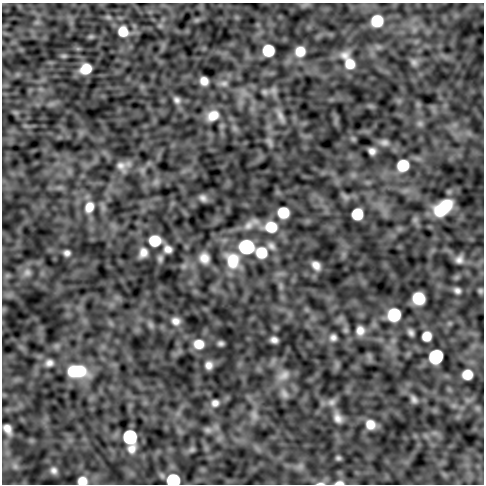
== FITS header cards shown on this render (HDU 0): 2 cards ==
NAXIS1  =                  482
NAXIS2  =                  482

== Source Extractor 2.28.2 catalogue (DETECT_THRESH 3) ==
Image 482 x 482 px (HDU 0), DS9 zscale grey, 1 PNG px = 1 image px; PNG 486 x 486 px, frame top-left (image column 1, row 482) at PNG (2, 3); no overlay
Background -1.25e-05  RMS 4.8e-04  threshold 0.00143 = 3 sigma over >= 5 px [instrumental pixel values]
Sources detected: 82; all 82 listed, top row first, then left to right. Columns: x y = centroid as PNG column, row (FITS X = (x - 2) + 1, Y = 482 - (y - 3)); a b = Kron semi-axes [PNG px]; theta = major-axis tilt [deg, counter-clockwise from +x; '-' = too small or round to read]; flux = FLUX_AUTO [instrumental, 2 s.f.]
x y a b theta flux
377 21 10 10 - 1.1
123 31 11 10 - 0.51
91 37 7 4 0 0.055
268 50 9 8 - 1.2
300 51 11 10 - 0.53
345 55 13 11 19 0.25
64 56 7 5 19 0.054
414 62 10 8 -45 0.12
350 64 13 11 -63 0.52
86 69 9 8 - 0.64
204 81 7 7 - 0.27
224 83 12 8 2 0.14
273 90 9 9 - 0.13
264 92 8 8 - 0.09
177 100 10 7 -56 0.13
213 116 14 11 27 0.47
280 116 20 7 -67 0.22
420 123 8 6 -90 0.096
270 142 13 6 -64 0.11
384 142 11 8 1 0.13
372 151 6 6 - 0.15
403 165 9 9 - 1.1
121 166 14 11 -45 0.23
203 198 8 7 - 0.14
89 207 14 11 70 0.41
443 208 17 10 39 1.5
283 212 9 8 - 0.89
357 214 9 8 - 1
249 225 17 10 42 0.28
271 227 14 12 -8 0.86
155 241 9 8 - 0.85
271 246 12 8 -51 0.16
246 247 10 9 - 3.1
168 249 7 6 - 0.19
67 253 6 5 - 0.12
143 253 8 7 - 0.23
261 253 11 11 - 0.83
160 258 10 7 83 0.086
204 258 10 9 - 0.32
233 260 20 16 -76 0.99
459 260 8 7 - 0.16
316 265 9 6 -50 0.24
27 272 11 9 39 0.17
281 286 7 5 -90 0.078
457 290 6 5 - 0.11
480 291 6 6 - 0.056
418 298 10 9 - 1
394 315 10 9 - 1.3
176 321 10 9 - 0.21
151 325 10 6 -49 0.097
360 330 10 9 - 0.26
411 332 6 5 - 0.1
427 336 8 7 - 0.45
333 337 8 7 - 0.14
274 340 7 5 -15 0.15
221 343 5 4 - 0.085
199 344 11 10 - 0.47
436 357 10 9 - 2.7
49 363 10 9 - 0.17
209 365 7 6 - 0.2
77 371 19 11 -1 1.6
467 374 8 8 - 0.56
284 375 18 11 31 0.31
284 394 14 8 -51 0.17
414 399 9 5 -64 0.12
332 402 11 9 29 0.18
215 403 9 8 - 0.17
254 415 13 8 -76 0.19
338 418 13 9 -56 0.23
370 424 11 10 - 0.4
7 429 12 8 -60 0.27
208 430 9 8 - 0.12
130 437 9 9 - 2.7
132 449 10 9 - 0.25
192 450 9 6 48 0.076
338 458 6 5 - 0.072
15 466 7 7 - 0.11
54 471 9 8 - 0.15
173 480 9 8 - 2.1
82 481 9 8 - 0.36
321 483 13 4 3 0.11
339 483 11 5 4 0.15
At the frame edge (FLAGS 8, measured only in part): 4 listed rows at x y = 173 480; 82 481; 321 483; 339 483